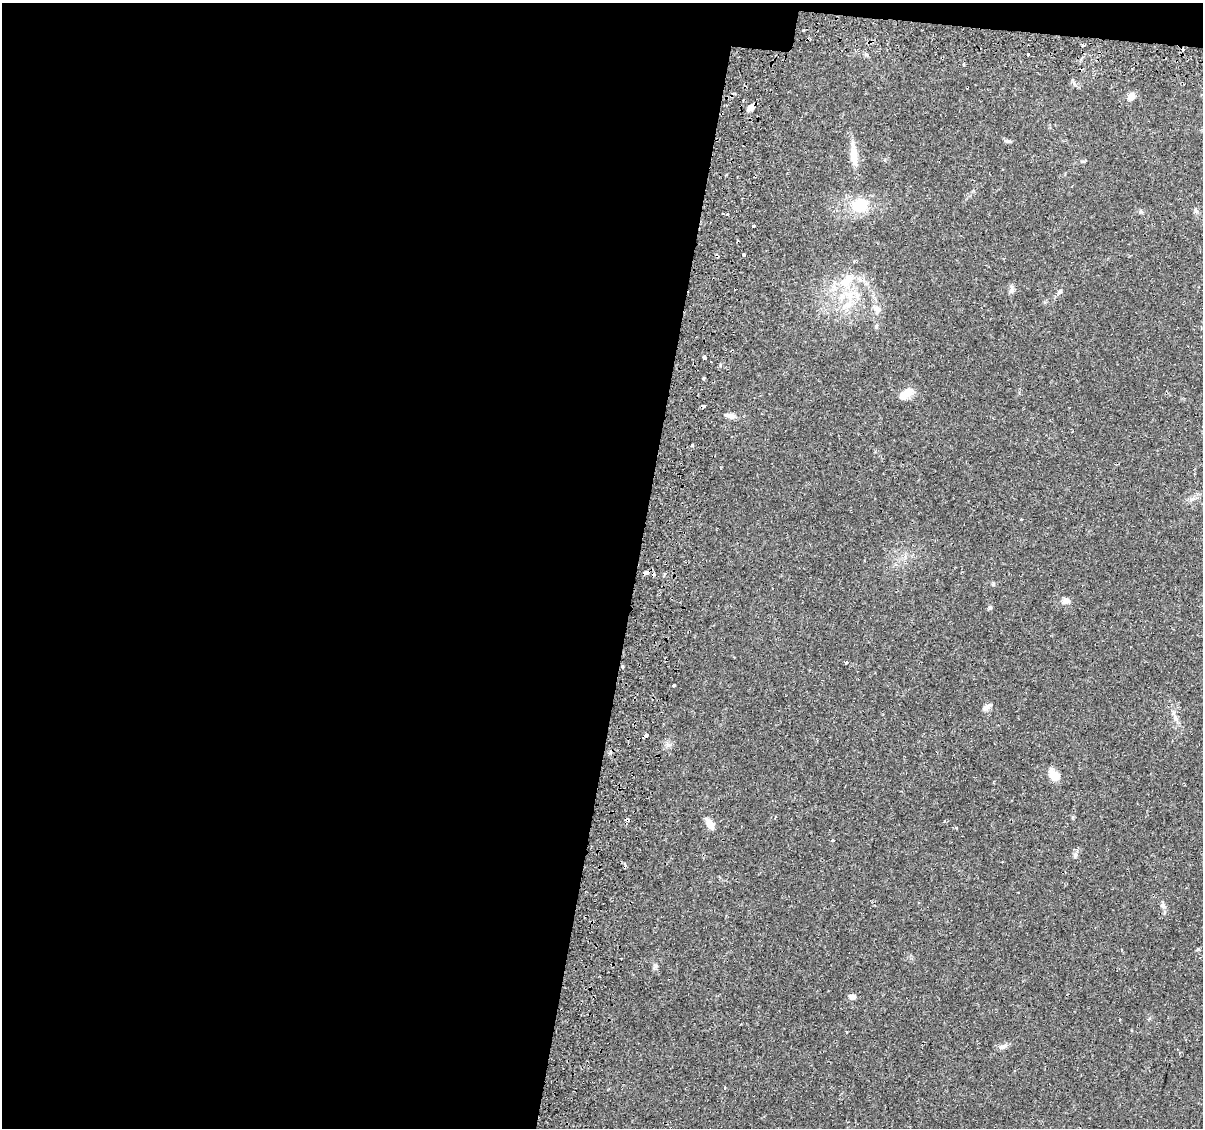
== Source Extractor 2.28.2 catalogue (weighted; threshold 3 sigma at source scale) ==
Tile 1 of 4 x 4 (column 1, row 1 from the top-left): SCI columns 64-1264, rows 3663-4788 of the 4939 x 5131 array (HDU 1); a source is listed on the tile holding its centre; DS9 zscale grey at full resolution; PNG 1205 x 1130 px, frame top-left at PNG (2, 3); no overlay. Shown black and unused: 54% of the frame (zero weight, under 2 of 3 exposures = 5% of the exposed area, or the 3 px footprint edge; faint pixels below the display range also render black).
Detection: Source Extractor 2.28.2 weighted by HDU 2 'WHT'; one run over the whole footprint, this tile lists its part. Background 0.0483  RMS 0.0035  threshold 0.0156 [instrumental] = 3 sigma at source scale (4.5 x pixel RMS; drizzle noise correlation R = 1.50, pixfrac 1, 0.0396/0.0396 arcsec/px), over >= 5 px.
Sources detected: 48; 2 cosmic-ray / hot-pixel residue — not listed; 2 inside a brighter listed object's ellipse — not listed separately; the other 44 listed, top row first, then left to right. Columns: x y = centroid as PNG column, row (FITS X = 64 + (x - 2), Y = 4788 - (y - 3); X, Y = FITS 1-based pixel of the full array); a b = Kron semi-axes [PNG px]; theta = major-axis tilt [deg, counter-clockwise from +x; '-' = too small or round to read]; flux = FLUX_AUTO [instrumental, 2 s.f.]
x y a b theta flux
804 31 3 3 - 0.73
1083 45 4 3 - 0.66
1028 54 3 3 - 1.3
1131 97 9 7 63 2.6
750 108 8 6 53 1.6
1007 141 12 3 -5 0.63
854 155 28 9 -84 5.5
859 205 24 19 13 10
1196 210 9 5 -63 0.77
1141 212 7 4 -1 0.57
723 214 3 2 - 0.47
728 214 3 3 - 1.3
753 226 3 3 - 1
744 255 3 3 - 1
847 280 26 13 36 8.4
1011 290 9 6 60 0.98
1060 292 7 5 44 0.77
849 294 20 11 -12 6.3
877 310 14 11 -60 2.5
876 327 5 5 - 0.51
704 358 4 3 - 2.5
704 378 3 3 - 0.91
906 393 17 9 36 4.2
704 406 3 3 - 23
733 416 13 8 -4 1.6
692 445 3 3 - 0.88
1021 519 3 3 - 0.69
646 572 5 3 - 4.1
1066 601 9 7 -3 1.8
990 607 6 4 74 0.61
846 663 3 2 - 0.62
623 666 3 3 - 2.4
674 685 3 3 - 0.92
984 708 10 7 50 1.2
1175 718 10 6 -64 1.3
646 735 4 3 - 2.6
1054 775 17 10 -54 3.3
627 820 5 3 - 2.1
710 824 15 8 -61 2.5
833 840 4 3 - 0.32
1075 855 8 5 70 0.82
1163 906 8 7 - 0.96
852 997 9 7 2 1.2
1002 1047 14 6 20 1.4
Overlapping masked pixels (flux is a lower limit): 4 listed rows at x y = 704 406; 646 572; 623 666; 627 820
Unlisted compact peaks at least as high as the median listed source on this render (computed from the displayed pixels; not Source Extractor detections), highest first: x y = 655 966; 669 745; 993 584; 720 365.